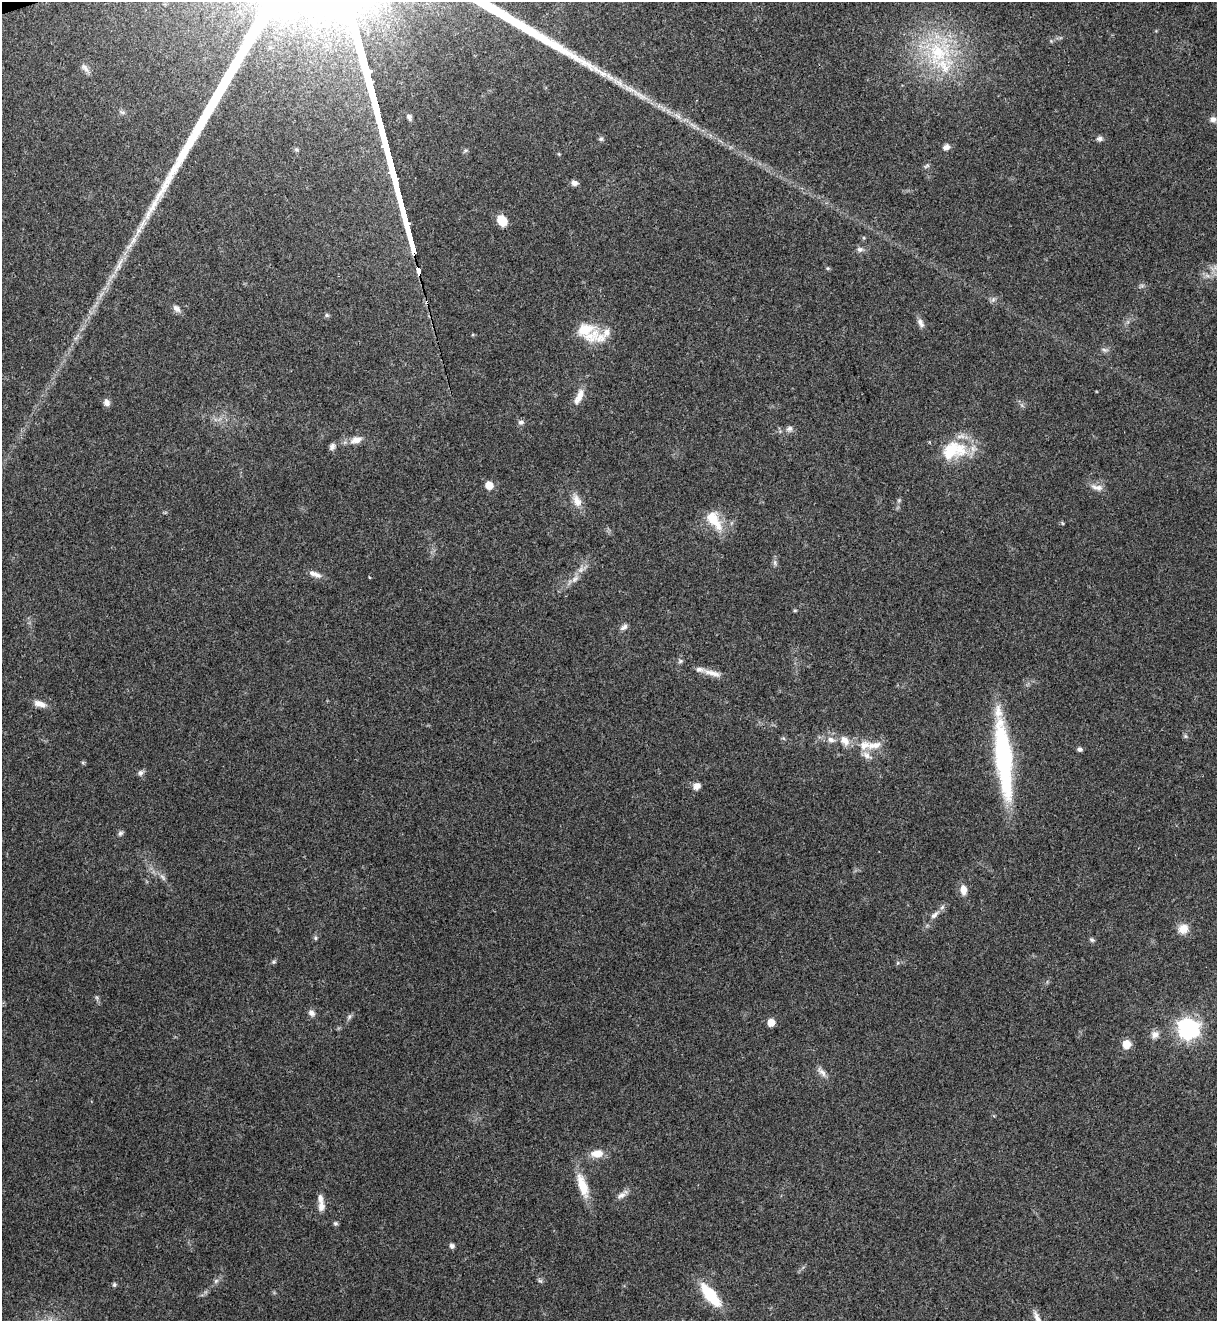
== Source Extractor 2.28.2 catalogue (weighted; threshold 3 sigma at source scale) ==
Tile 11 of 4 x 4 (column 3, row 3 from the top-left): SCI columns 2735-3949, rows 1381-2699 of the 5418 x 5401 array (HDU 1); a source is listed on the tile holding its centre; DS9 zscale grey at full resolution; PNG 1219 x 1323 px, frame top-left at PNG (2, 2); no overlay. Shown black and unused: <1% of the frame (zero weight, under 3 of 4 exposures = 9% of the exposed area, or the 3 px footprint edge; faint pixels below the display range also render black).
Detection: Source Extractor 2.28.2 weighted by HDU 2 'WHT'; one run over the whole footprint, this tile lists its part. Background 0.0648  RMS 0.0053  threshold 0.024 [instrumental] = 3 sigma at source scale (4.5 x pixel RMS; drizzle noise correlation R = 1.50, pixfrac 1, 0.0396/0.0396 arcsec/px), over >= 5 px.
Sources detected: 91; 1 cosmic-ray / hot-pixel residue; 2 long thin detections or spike segments (spike, bleed or trail) — not listed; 10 inside a brighter listed object's ellipse — not listed separately; the other 78 listed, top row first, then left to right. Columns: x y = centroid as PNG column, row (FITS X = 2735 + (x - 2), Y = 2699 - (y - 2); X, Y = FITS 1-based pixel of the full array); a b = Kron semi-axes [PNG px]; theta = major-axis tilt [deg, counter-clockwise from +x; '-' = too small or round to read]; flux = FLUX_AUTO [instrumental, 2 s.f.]
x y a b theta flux
937 53 41 33 44 52
85 68 14 7 -47 2.4
639 95 31 7 -32 9
122 112 10 4 -26 1.3
677 116 16 5 -38 3.4
409 117 8 6 -67 1.4
1213 119 8 7 - 2.2
1100 138 9 6 3 1.8
601 139 6 6 - 1.2
946 147 8 7 - 2.4
559 154 5 4 - 0.56
927 166 9 4 27 0.97
574 183 8 6 -20 2.3
502 221 10 8 -56 11
860 249 8 6 8 1.7
119 264 23 6 64 6
419 271 5 3 - 770
993 299 7 4 73 1.1
177 309 12 7 -44 2.4
327 315 7 5 -22 0.93
921 323 13 7 -64 2.5
585 329 24 15 13 12
1104 350 9 3 -14 1.1
579 397 23 8 66 5.6
106 402 9 7 -70 2.5
521 422 8 6 -1 1.7
789 429 9 7 22 2
356 440 15 9 15 4.8
332 447 9 6 68 2
953 450 37 23 15 25
489 485 7 7 - 6.3
1097 487 19 7 -13 3.7
899 500 6 4 45 0.83
577 501 17 10 -64 5.5
714 520 31 15 -55 13
1062 523 6 3 -71 0.57
775 563 8 4 -90 1.3
317 575 13 7 -22 2.8
575 579 12 7 45 3
795 610 5 4 - 0.62
624 627 11 6 37 1.9
680 661 6 6 - 1.1
712 673 27 7 -15 5
40 704 17 8 -15 4
1185 736 6 5 - 0.96
831 740 11 7 -17 3.2
845 740 15 10 -52 5.3
864 745 17 13 31 7.5
1079 749 6 5 - 1.4
1003 757 94 16 -84 76
140 773 8 7 - 1.8
696 786 9 7 24 3.3
120 833 8 6 44 1.3
163 877 12 6 -55 2.1
963 890 11 8 -84 4.8
934 915 15 6 44 3.2
1183 929 11 11 - 6.4
315 938 6 5 - 0.84
1092 940 7 5 -55 1.1
273 962 6 5 - 0.85
897 963 6 4 70 0.72
312 1013 9 7 -43 2.3
349 1016 8 5 63 1.3
771 1022 6 6 - 6.7
1188 1029 9 8 - 250
1155 1034 11 10 - 3.2
1126 1044 8 7 - 8.2
822 1072 16 7 -44 3
597 1153 16 10 6 6.4
583 1186 34 11 -73 12
621 1195 14 7 35 2.9
321 1206 13 8 86 3.8
335 1223 6 5 - 0.94
452 1246 6 6 - 1.6
216 1281 8 4 45 1.3
540 1281 7 5 -29 1
114 1284 6 5 - 0.89
710 1295 27 10 -51 24
Overlapping masked pixels (flux is a lower limit): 1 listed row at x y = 419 271